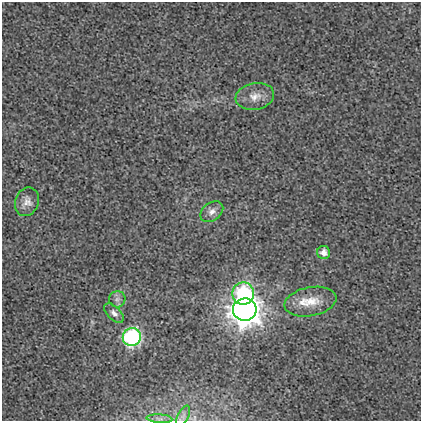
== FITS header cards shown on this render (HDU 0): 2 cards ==
NAXIS1  =                  419
NAXIS2  =                  419

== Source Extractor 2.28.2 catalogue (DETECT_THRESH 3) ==
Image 419 x 419 px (HDU 0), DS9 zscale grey, 1 PNG px = 1 image px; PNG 423 x 423 px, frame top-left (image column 1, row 419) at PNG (2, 2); each listed source drawn as its Kron ellipse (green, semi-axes under 4 px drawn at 4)
Background 0.00272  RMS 0.019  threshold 0.056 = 3 sigma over >= 5 px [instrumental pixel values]
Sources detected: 12; all 12 listed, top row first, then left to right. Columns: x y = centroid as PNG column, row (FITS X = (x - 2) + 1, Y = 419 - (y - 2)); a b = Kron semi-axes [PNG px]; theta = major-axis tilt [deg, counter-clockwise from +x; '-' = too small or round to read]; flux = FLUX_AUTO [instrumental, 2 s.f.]
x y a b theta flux
255 96 19 13 10 16
27 202 14 11 69 10
212 212 13 9 37 8
324 252 6 6 - 9.1
243 294 11 11 - 120
117 299 8 8 - 5.2
310 302 26 14 11 28
245 310 12 11 - 2200
114 313 12 6 -45 6.1
132 337 9 9 - 300
183 416 11 5 63 4.6
159 419 13 4 -3 4.2